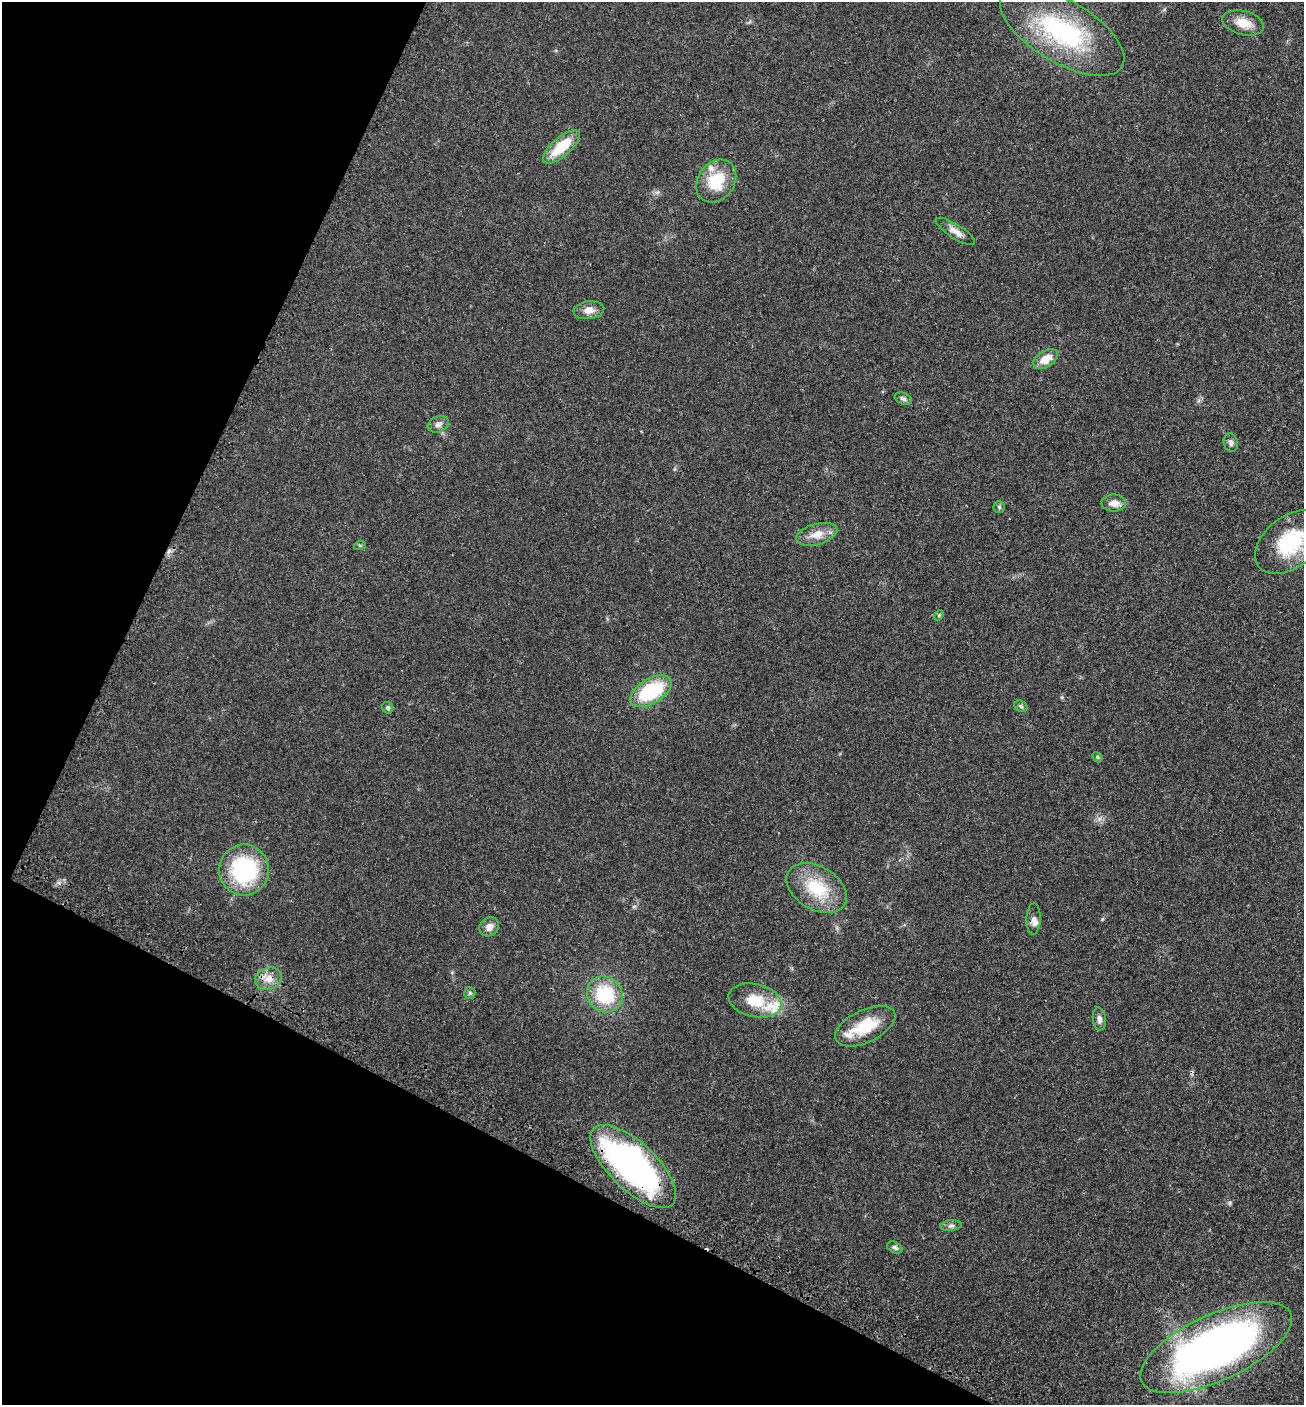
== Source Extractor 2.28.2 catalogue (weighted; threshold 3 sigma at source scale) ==
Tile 9 of 4 x 4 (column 1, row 3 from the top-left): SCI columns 238-1539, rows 1509-2911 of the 5815 x 5821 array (HDU 1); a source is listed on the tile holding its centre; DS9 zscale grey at full resolution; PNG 1306 x 1407 px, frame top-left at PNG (2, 2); each listed source drawn as its Kron ellipse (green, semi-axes under 4 px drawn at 4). Shown black and unused: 25% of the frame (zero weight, under 3 of 4 exposures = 8% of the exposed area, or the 3 px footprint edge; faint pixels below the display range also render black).
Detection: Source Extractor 2.28.2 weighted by HDU 2 'WHT'; one run over the whole footprint, this tile lists its part. Background 0.0234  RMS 0.0035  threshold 0.0157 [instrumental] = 3 sigma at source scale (4.5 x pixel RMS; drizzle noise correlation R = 1.50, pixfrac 1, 0.05/0.05 arcsec/px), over >= 5 px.
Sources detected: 38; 4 inside a brighter listed object's ellipse — not listed separately; the other 34 listed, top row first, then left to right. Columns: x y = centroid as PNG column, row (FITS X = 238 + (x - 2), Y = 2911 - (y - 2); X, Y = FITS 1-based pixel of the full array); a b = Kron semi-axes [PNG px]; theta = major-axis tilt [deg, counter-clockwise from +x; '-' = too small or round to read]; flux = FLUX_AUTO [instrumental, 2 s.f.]
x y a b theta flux
1243 23 21 12 -14 5.3
1062 31 70 31 -31 44
561 147 23 9 42 10
716 181 23 18 54 13
955 231 23 7 -32 2.6
589 310 15 9 6 2.8
1046 359 14 8 32 5.5
903 399 9 5 -22 1
438 424 11 7 20 1.4
1231 443 9 7 -76 1.3
1114 503 12 8 -1 2.7
999 507 5 5 - 0.57
817 534 21 10 15 4.1
1290 542 40 25 38 24
360 545 6 4 17 0.43
939 615 5 4 - 0.42
651 691 23 12 31 23
1021 706 7 5 -23 0.65
388 708 6 5 - 0.63
1097 757 6 4 -45 0.43
244 870 25 25 - 33
817 888 33 21 -31 15
1034 919 16 7 88 1.8
489 927 10 9 - 2.4
268 979 14 11 18 3.7
470 993 6 5 - 0.6
605 994 19 17 -47 19
755 1000 27 16 -13 9.3
1099 1019 11 6 -83 1.4
865 1026 32 16 26 13
633 1166 55 23 -44 110
951 1226 11 5 5 0.99
895 1247 8 5 -25 0.91
1216 1347 82 33 25 200
Overlapping masked pixels (flux is a lower limit): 3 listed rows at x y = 1062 31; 633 1166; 1216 1347
Isophote crosses this tile's border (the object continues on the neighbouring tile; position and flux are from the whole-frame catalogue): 1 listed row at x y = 1290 542